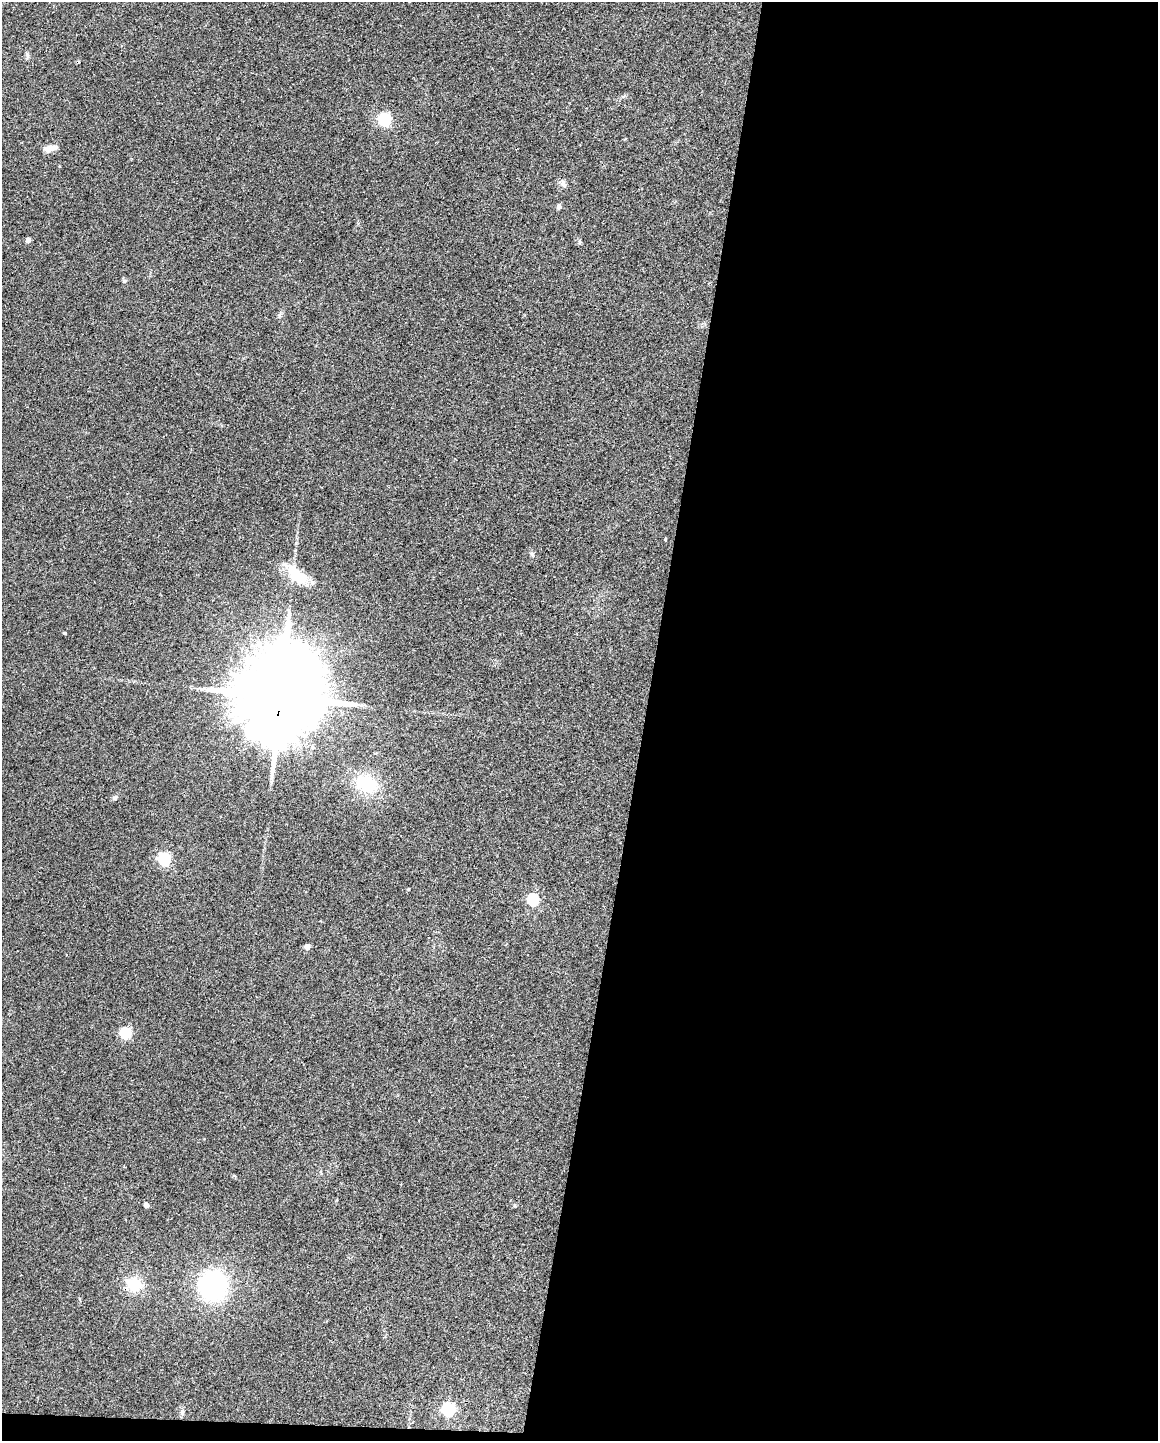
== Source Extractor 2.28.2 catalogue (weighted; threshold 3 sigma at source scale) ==
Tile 12 of 4 x 3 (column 4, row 3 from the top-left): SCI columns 3470-4625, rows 222-1660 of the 4625 x 4647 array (HDU 1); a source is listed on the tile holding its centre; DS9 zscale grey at full resolution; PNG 1160 x 1443 px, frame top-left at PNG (2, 2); no overlay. Shown black and unused: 45% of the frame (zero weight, under 3 of 4 exposures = <1% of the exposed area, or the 3 px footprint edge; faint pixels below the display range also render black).
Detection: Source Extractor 2.28.2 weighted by HDU 2 'WHT'; one run over the whole footprint, this tile lists its part. Background 0.0823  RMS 0.0066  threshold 0.0296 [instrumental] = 3 sigma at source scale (4.5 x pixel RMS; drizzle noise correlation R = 1.50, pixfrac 1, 0.05/0.05 arcsec/px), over >= 5 px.
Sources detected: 25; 1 cosmic-ray / hot-pixel residue — not listed; the other 24 listed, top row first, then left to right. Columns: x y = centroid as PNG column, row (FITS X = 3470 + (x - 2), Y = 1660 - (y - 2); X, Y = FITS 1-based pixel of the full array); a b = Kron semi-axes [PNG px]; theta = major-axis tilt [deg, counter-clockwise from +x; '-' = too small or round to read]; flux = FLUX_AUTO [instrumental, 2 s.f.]
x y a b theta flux
27 56 9 3 -85 1.3
384 119 6 5 - 100
50 148 16 6 15 4.8
563 184 11 7 -60 2.3
559 207 7 5 80 1.5
28 240 4 4 - 4.1
579 242 9 4 89 0.99
124 281 7 5 14 1.1
665 539 3 3 - 0.57
297 575 34 16 -42 19
65 633 3 3 - 0.75
280 697 27 19 78 15000
366 784 16 13 -19 38
115 798 7 6 - 1.4
164 859 6 6 - 100
408 889 3 3 - 0.61
533 900 6 5 - 74
307 947 4 4 - 6.4
126 1033 5 5 - 60
146 1205 4 4 - 3
134 1284 15 14 - 18
213 1285 37 36 - 71
448 1410 6 6 - 120
182 1413 10 5 84 1.7
Overlapping masked pixels (flux is a lower limit): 1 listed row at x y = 280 697
Unlisted compact peaks at least as high as the median listed source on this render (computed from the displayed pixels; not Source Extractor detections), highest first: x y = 532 554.